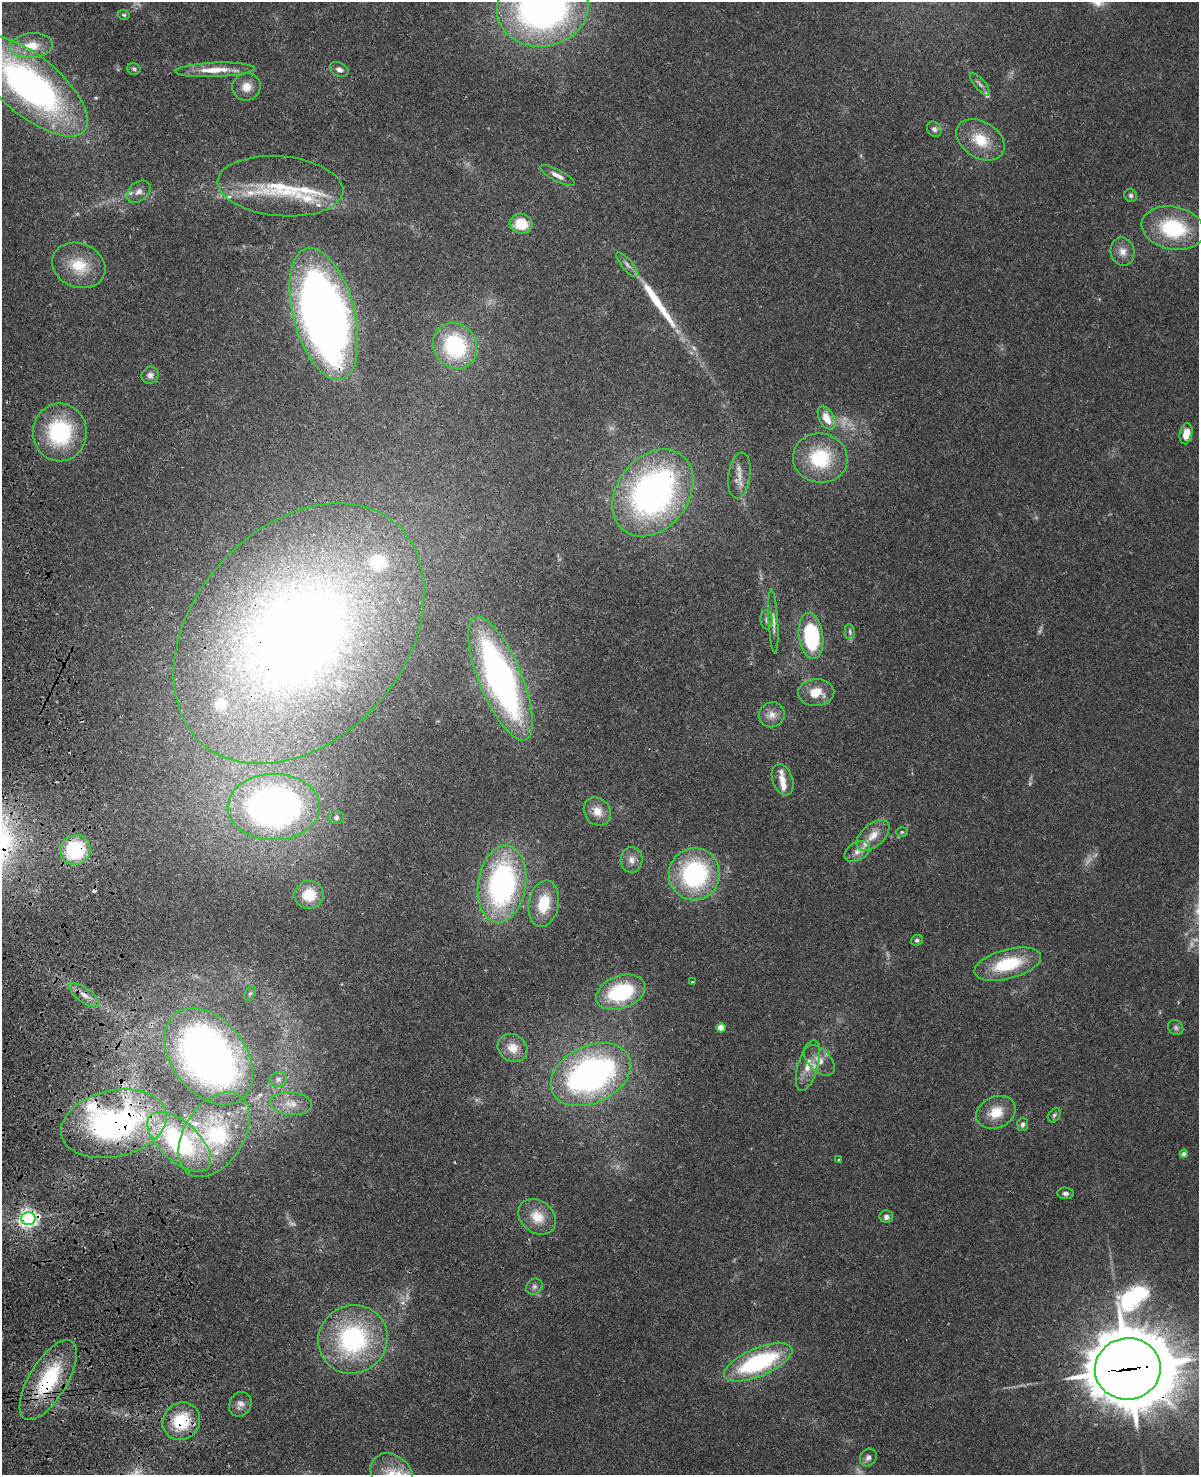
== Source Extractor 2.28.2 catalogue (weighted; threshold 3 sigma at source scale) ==
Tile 7 of 4 x 3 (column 3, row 2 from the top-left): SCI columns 2511-3707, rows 1750-3222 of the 5020 x 4865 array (HDU 1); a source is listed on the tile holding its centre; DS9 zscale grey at full resolution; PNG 1201 x 1477 px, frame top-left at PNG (2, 2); each listed source drawn as its Kron ellipse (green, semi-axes under 4 px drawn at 4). Shown black and unused: <1% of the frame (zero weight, under 3 of 4 exposures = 6% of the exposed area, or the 3 px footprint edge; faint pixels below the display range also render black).
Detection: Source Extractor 2.28.2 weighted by HDU 2 'WHT'; one run over the whole footprint, this tile lists its part. Background 0.0273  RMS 0.0023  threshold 0.0104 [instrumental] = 3 sigma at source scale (4.5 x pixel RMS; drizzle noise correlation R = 1.50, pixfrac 1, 0.05/0.05 arcsec/px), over >= 5 px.
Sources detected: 106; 5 too faint to see at this stretch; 2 cosmic-ray / hot-pixel residue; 1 long thin detection or spike segment (spike, bleed or trail) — neither listed nor drawn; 12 inside a brighter listed object's ellipse — not listed separately; the other 86 listed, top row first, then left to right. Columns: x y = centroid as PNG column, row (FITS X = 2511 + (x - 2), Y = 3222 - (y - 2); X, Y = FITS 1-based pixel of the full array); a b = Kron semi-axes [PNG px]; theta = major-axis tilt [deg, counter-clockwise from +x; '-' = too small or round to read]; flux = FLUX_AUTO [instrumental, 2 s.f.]
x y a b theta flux
543 8 46 39 11 110
124 15 6 5 - 0.49
31 46 21 12 5 5.6
134 69 7 6 - 0.49
339 69 10 6 -26 1.1
215 70 40 7 2 5.1
980 84 14 5 -50 0.84
30 86 71 29 -39 91
246 87 14 13 - 2.7
934 129 8 6 -47 0.82
980 140 26 18 -32 7.3
557 176 19 5 -28 1.6
280 186 63 30 -5 18
139 192 13 9 39 1.5
1131 195 6 6 - 0.62
521 224 11 10 - 6.7
1173 228 32 21 -11 19
1122 252 14 12 -78 2.3
79 265 27 22 -22 7.6
627 265 16 5 -49 1.1
324 314 68 30 -75 270
455 346 24 21 -55 24
150 375 9 8 - 1.1
827 418 12 7 -60 3.8
60 432 29 27 90 22
1186 434 11 6 79 3.1
820 458 27 24 -11 14
739 476 23 11 82 2.7
653 493 47 35 52 84
766 620 9 6 -84 0.8
773 622 32 4 -87 1.6
850 632 8 5 -80 0.5
299 634 147 105 48 250
811 636 23 12 -83 27
500 678 66 21 -68 91
816 692 18 13 3 4.4
772 715 13 12 - 2.1
783 780 16 10 -71 2.3
274 807 46 33 -1 100
597 811 15 12 -53 2.9
336 818 7 6 - 0.7
902 832 6 5 - 0.34
873 835 20 11 41 3.3
75 850 15 14 - 17
857 851 14 9 31 1.9
632 860 13 11 86 1.8
694 874 26 25 - 33
502 884 39 24 81 57
309 895 14 14 - 6.5
544 904 23 15 79 7.7
917 940 6 5 - 0.53
1008 964 34 14 15 13
692 982 3 3 - 0.32
621 992 25 16 20 19
250 993 8 5 61 0.58
84 995 18 7 -37 2.2
721 1028 5 4 - 4.3
1176 1028 8 7 - 0.73
512 1048 15 13 -35 3.7
209 1056 54 37 -52 140
820 1060 18 11 -45 3
808 1065 26 10 74 3.8
591 1074 42 28 26 76
278 1079 9 7 21 0.93
291 1104 21 11 -5 3.6
996 1112 20 15 25 5.3
1054 1115 8 5 55 0.49
114 1124 53 33 13 81
1023 1124 7 5 84 0.7
214 1135 47 30 57 22
179 1142 39 19 -42 36
1184 1154 4 4 - 1
839 1160 3 3 - 0.23
1065 1193 8 5 -6 0.75
537 1217 20 16 -39 5.3
886 1217 7 6 - 0.91
28 1218 7 6 - 120
534 1287 8 7 - 0.76
353 1339 35 33 39 34
758 1362 36 14 23 29
1128 1369 33 30 7 3000
48 1380 45 19 59 20
240 1404 13 10 62 1.5
181 1421 19 18 - 11
868 1458 9 8 - 0.95
392 1474 23 18 -41 7.1
Overlapping masked pixels (flux is a lower limit): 11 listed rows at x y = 324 314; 653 493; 299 634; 75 850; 84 995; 591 1074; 114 1124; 28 1218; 1128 1369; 48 1380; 181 1421
Isophote crosses this tile's border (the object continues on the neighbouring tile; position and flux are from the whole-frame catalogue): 4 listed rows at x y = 543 8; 30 86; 1128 1369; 392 1474